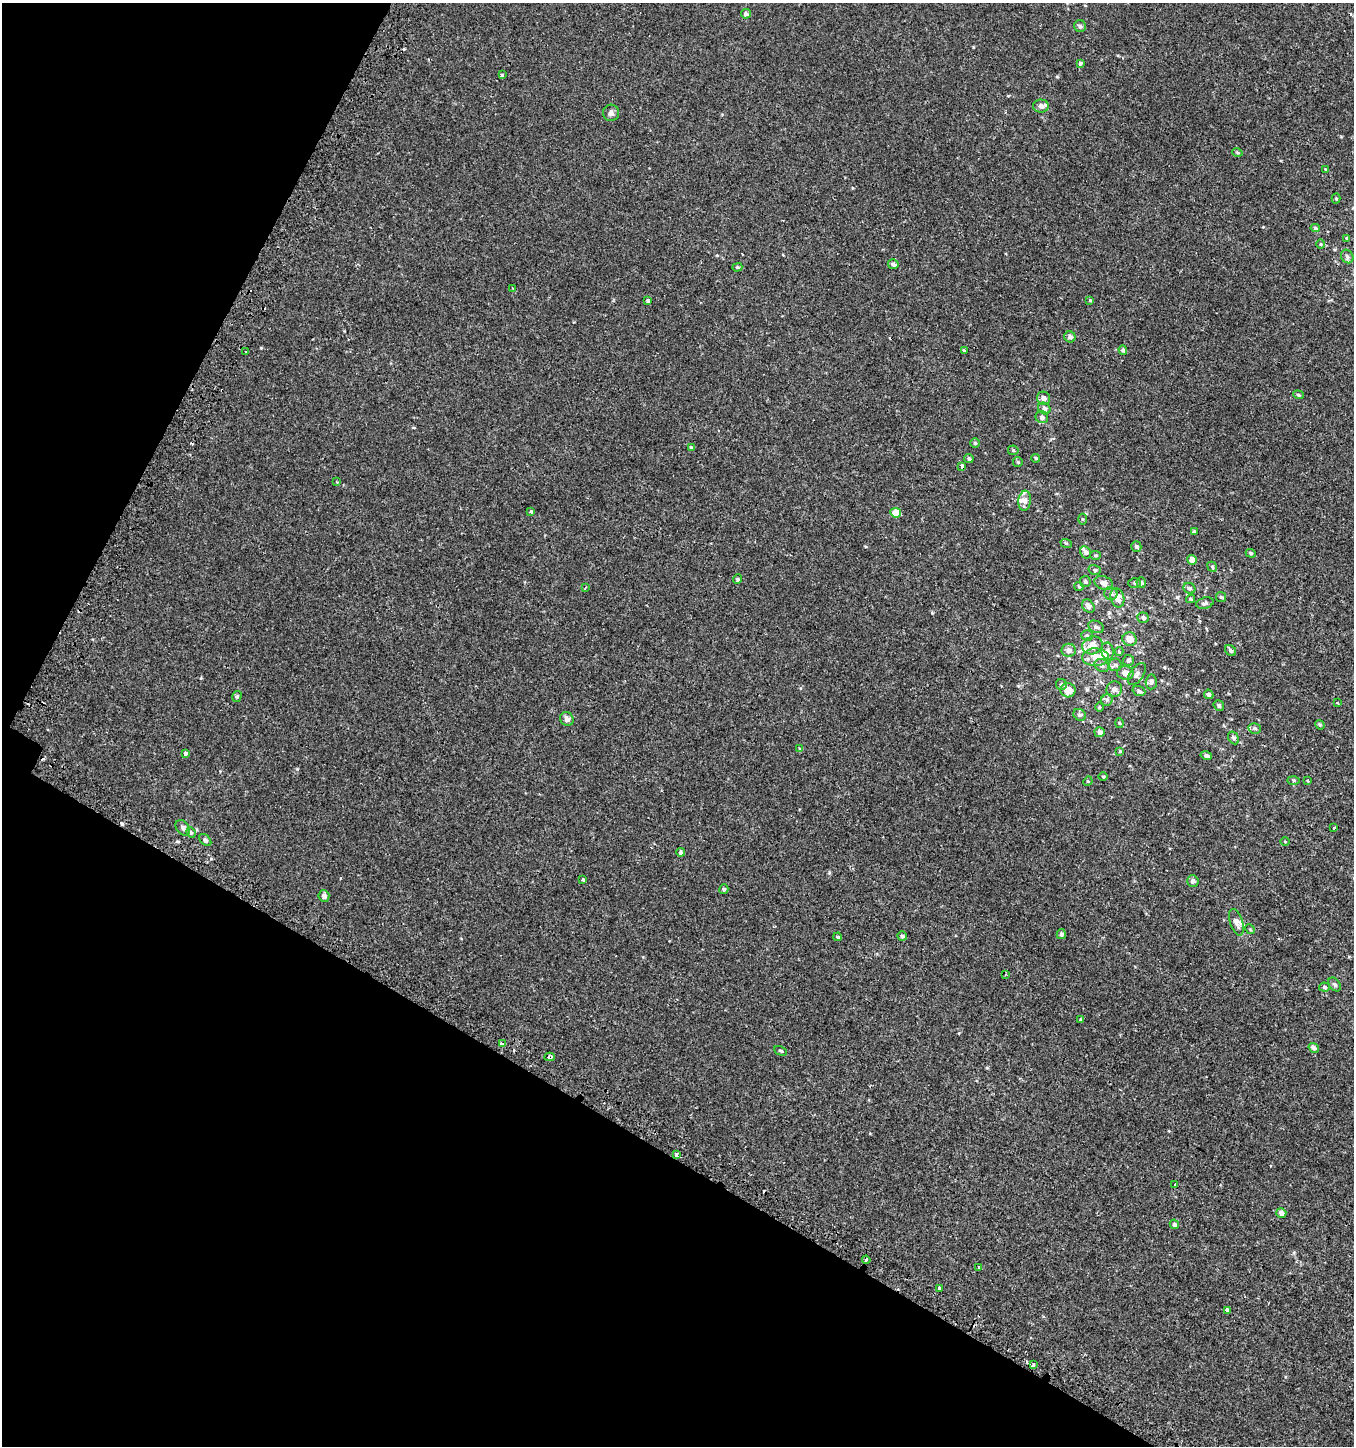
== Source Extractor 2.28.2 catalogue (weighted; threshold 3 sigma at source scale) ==
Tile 9 of 4 x 4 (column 1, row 3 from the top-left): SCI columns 255-1606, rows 1495-2938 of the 5982 x 5886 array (HDU 1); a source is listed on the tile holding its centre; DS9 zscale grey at full resolution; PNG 1356 x 1448 px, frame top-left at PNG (2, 3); each listed source drawn as its Kron ellipse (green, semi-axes under 4 px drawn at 4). Shown black and unused: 28% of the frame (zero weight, under 2 of 3 exposures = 3% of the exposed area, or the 3 px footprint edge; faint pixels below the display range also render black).
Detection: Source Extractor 2.28.2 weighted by HDU 2 'WHT'; one run over the whole footprint, this tile lists its part. Background 4.91e-04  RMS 0.0027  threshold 0.0123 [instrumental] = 3 sigma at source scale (4.5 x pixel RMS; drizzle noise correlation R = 1.50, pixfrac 1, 0.0396/0.0396 arcsec/px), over >= 5 px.
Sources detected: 150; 9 cosmic-ray / hot-pixel residue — neither listed nor drawn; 7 inside a brighter listed object's ellipse — not listed separately; the other 134 listed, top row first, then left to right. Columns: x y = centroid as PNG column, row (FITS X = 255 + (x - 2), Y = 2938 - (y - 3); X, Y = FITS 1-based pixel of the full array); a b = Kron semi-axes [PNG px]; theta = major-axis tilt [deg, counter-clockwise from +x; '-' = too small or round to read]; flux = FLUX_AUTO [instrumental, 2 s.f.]
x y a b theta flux
746 14 5 4 - 0.69
1080 26 6 6 - 0.48
1080 63 3 3 - 0.89
502 75 3 3 - 0.81
1041 106 8 6 2 1.2
611 113 8 8 - 0.9
1237 152 5 3 - 0.28
1325 169 3 2 - 0.2
1336 199 5 4 - 0.29
1315 228 5 4 - 0.36
1346 238 4 4 - 0.26
1320 244 4 3 - 0.19
1347 256 7 6 - 0.63
893 264 5 5 - 0.72
737 267 5 4 - 0.33
513 288 4 3 - 0.38
1090 300 4 3 - 0.27
647 301 4 3 - 1.2
1070 337 6 5 - 0.87
1123 350 5 4 - 0.48
246 351 3 2 - 0.35
964 351 3 2 - 0.42
1298 395 5 4 - 0.36
1044 398 7 6 - 1.2
1044 408 6 5 - 0.68
1042 417 6 5 - 0.71
975 443 5 5 - 0.41
691 447 4 3 - 0.37
1013 450 5 5 - 0.33
1036 458 4 3 - 0.31
969 459 5 4 - 0.47
1018 462 5 4 - 0.32
962 466 4 3 - 1.6
337 482 3 3 - 0.24
1025 501 10 6 83 1.1
531 511 4 3 - 0.43
896 513 5 5 - 3.4
1082 519 5 3 - 0.27
1194 531 3 3 - 0.28
1066 543 6 3 -19 0.32
1136 546 5 5 - 0.57
1086 552 6 5 - 0.85
1251 553 5 4 - 0.35
1096 555 5 4 - 0.36
1192 560 5 5 - 1.7
1212 567 5 4 - 0.35
1095 570 6 5 - 0.43
737 579 5 4 - 0.34
1085 582 5 5 - 0.51
1103 583 9 6 -19 1.4
1134 583 6 5 - 0.4
1141 583 5 4 - 0.46
1079 586 5 4 - 0.28
585 588 4 2 - 0.3
1189 588 6 5 - 0.61
1111 594 7 6 - 0.76
1221 597 5 5 - 0.37
1117 598 10 6 -74 2
1190 599 4 4 - 0.27
1205 603 9 5 17 0.78
1088 606 7 5 -54 1.1
1143 618 6 5 - 0.64
1096 627 8 5 -25 0.67
1087 635 5 5 - 0.41
1129 639 7 6 - 2.4
1092 645 10 9 - 2.4
1069 650 7 6 - 1.1
1107 651 8 6 -81 0.84
1231 651 6 5 - 0.61
1119 652 4 4 - 0.33
1096 657 13 9 -1 2.7
1129 660 5 5 - 0.55
1102 665 7 6 - 0.65
1115 665 6 6 - 0.66
1125 673 8 6 -5 1.7
1137 674 12 6 56 1.1
1151 682 7 5 85 0.64
1061 684 5 5 - 0.52
1114 689 8 7 - 1
1068 690 8 7 - 3
1139 691 6 5 - 0.51
1209 694 5 4 - 0.54
237 696 6 4 75 0.4
1107 700 6 5 - 0.52
1338 702 3 3 - 0.28
1219 705 5 5 - 0.54
1099 707 5 3 - 0.22
1080 715 6 5 - 0.58
567 719 7 6 - 0.97
1119 723 5 3 - 0.25
1320 725 5 4 - 0.39
1255 728 6 5 - 0.45
1100 732 5 5 - 0.96
1233 738 7 5 -60 0.48
800 749 4 3 - 0.54
1120 751 4 4 - 0.23
185 753 4 3 - 2.2
1206 756 6 4 -15 0.63
1103 776 4 3 - 0.25
1293 780 6 3 0 0.31
1088 781 5 4 - 0.22
1308 781 3 3 - 0.5
1334 827 3 3 - 0.67
183 828 9 6 -50 0.78
191 832 5 4 - 0.36
205 840 7 4 -43 0.59
1285 842 4 3 - 0.17
681 852 4 4 - 0.63
583 879 3 3 - 0.38
1193 881 6 5 - 0.73
724 889 5 4 - 0.4
324 896 6 5 - 0.89
1236 922 14 6 -71 1.2
1250 929 5 4 - 0.27
1061 934 5 4 - 0.55
902 936 5 4 - 0.6
838 937 4 2 - 0.38
1006 974 4 2 - 0.22
1335 984 8 5 -51 0.59
1325 987 5 4 - 0.48
1081 1019 3 3 - 0.45
502 1044 4 3 - 2.1
1314 1048 5 4 - 0.77
781 1051 6 3 -27 0.4
550 1057 5 3 - 1.5
677 1155 3 3 - 2
1175 1185 3 3 - 0.89
1281 1213 5 4 - 1.4
1174 1224 5 4 - 0.47
866 1260 4 3 - 2.2
979 1267 3 2 - 0.26
940 1288 3 3 - 2.1
1227 1310 4 3 - 2.3
1033 1365 4 3 - 0.53
Overlapping masked pixels (flux is a lower limit): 3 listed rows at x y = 550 1057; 677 1155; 866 1260
Unlisted compact peaks at least as high as the median listed source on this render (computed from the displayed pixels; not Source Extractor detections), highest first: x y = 261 348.